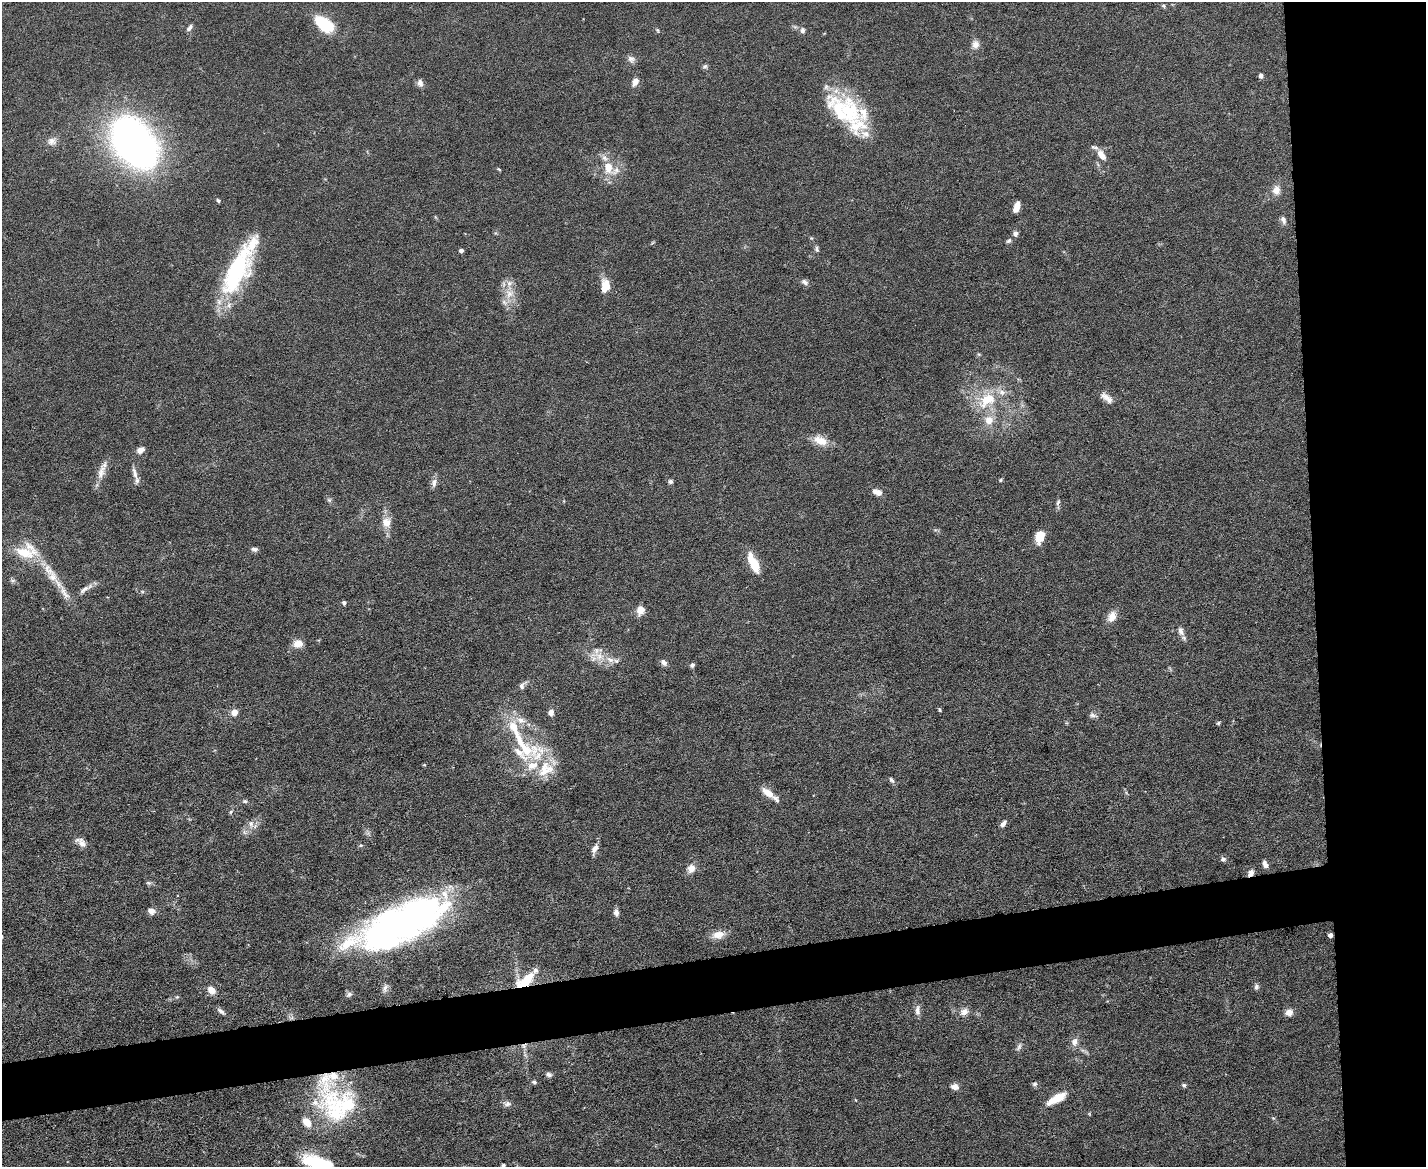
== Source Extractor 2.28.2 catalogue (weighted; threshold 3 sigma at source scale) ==
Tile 6 of 3 x 4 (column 3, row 2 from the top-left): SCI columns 2978-4401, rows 2331-3495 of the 4641 x 4660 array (HDU 1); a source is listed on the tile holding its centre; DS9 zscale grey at full resolution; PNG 1428 x 1169 px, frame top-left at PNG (2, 2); no overlay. Shown black and unused: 12% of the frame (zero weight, under 5 of 9 exposures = <1% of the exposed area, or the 3 px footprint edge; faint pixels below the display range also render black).
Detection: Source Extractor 2.28.2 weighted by HDU 2 'WHT'; one run over the whole footprint, this tile lists its part. Background 0.0828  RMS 0.0041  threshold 0.0169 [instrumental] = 3 sigma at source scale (4.09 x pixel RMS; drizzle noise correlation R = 1.36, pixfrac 0.8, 0.05/0.05 arcsec/px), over >= 5 px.
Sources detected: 139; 2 inside a brighter object's white glare — not listed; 26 inside a brighter listed object's ellipse — not listed separately; the other 111 listed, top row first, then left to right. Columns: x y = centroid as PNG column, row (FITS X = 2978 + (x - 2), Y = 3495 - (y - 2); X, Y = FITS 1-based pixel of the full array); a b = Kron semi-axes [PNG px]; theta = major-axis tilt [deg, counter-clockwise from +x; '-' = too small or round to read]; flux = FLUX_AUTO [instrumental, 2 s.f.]
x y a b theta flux
1163 6 7 5 -41 0.65
324 24 19 10 -39 19
189 28 9 5 57 1.1
657 30 6 4 -87 0.46
803 30 8 6 88 1.2
975 44 11 9 -82 2.3
631 59 10 8 -40 1.7
705 66 7 5 30 0.76
1261 76 5 5 - 1.1
635 82 9 6 70 2.5
420 83 10 7 -78 1.6
849 112 42 29 -82 27
52 141 12 11 - 2.6
135 143 63 41 -51 160
1102 155 12 7 -54 3.9
608 167 16 10 -86 6.3
499 169 6 3 -24 0.39
1276 190 12 10 -87 2.9
218 200 5 4 - 0.63
1017 207 10 5 71 3.9
1283 220 10 6 -74 1.5
1015 234 7 6 - 1.3
1009 241 7 5 22 0.83
817 249 8 5 -83 0.89
461 250 5 4 - 0.91
236 271 57 22 63 47
805 282 9 6 -33 1.4
605 286 15 9 83 6
509 294 14 13 - 5.1
1105 396 14 9 -28 2.2
987 400 30 19 37 14
820 440 20 11 -23 5.3
140 450 8 6 30 2.6
101 472 25 8 77 4
135 473 20 5 -74 2.3
1000 480 5 4 - 0.51
670 481 6 6 - 0.85
434 483 13 7 77 1.9
877 492 12 7 -24 2.5
329 500 6 5 - 0.81
1058 502 9 4 63 0.84
386 523 11 10 - 4
1040 537 12 8 74 6.6
254 549 9 5 -9 1.2
26 553 35 15 -6 11
751 560 20 10 -74 5.7
48 570 24 12 -51 6.6
12 580 9 4 0 0.76
84 589 17 6 34 2.3
142 591 6 3 -19 0.49
64 593 27 8 -59 4.6
344 603 5 4 - 0.78
640 610 11 8 76 3.4
1112 616 15 10 62 3.5
1181 631 13 7 -69 2.2
298 644 11 9 2 3.4
599 656 30 13 -12 7.1
664 662 8 6 -55 1.5
692 665 6 5 - 0.95
522 685 14 6 50 1.5
940 710 6 4 -74 0.47
234 712 5 5 - 3.9
551 713 7 6 - 2
1093 715 11 6 -13 1.1
1218 723 5 4 - 0.48
514 728 30 12 -63 10
538 756 38 23 84 19
891 780 8 5 -51 0.93
768 793 15 7 -37 4.5
245 801 6 5 - 0.69
231 812 6 4 59 0.53
251 824 11 6 -75 1.8
1003 824 9 5 52 1.5
244 832 7 4 -71 0.86
81 842 16 8 -41 2.6
595 849 14 6 64 2.1
1223 859 6 6 - 1.1
1265 864 9 5 -66 1.7
691 868 11 10 - 2.8
1251 873 9 7 51 1.7
148 883 7 5 -19 0.75
151 911 8 6 -40 2.3
616 912 9 6 -89 1.6
424 913 55 28 46 91
718 935 17 10 11 4
1330 935 4 4 - 1.9
349 942 55 19 27 18
525 980 27 11 34 9.9
1256 987 7 5 78 0.94
385 988 12 6 72 1.5
211 990 9 7 -40 3.7
349 994 8 6 39 0.99
177 997 5 5 - 0.52
917 1010 14 6 89 2
221 1011 12 5 -37 1.4
964 1012 11 9 28 2.5
1289 1012 7 7 - 2.9
1075 1042 11 9 68 2.4
523 1046 8 6 -22 1.3
1019 1047 12 5 59 1.2
549 1075 7 5 -3 1.1
534 1082 5 4 - 0.94
1035 1084 7 5 1 0.86
1184 1085 6 5 - 0.68
955 1087 10 8 -9 1.8
1057 1098 23 8 29 6.5
507 1104 11 7 -4 1.4
339 1105 62 39 -43 46
1273 1118 5 4 - 0.42
318 1163 34 13 -19 25
503 1165 4 4 - 0.71
Overlapping masked pixels (flux is a lower limit): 5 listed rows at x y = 1251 873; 1330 935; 525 980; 523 1046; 339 1105
Isophote crosses this tile's border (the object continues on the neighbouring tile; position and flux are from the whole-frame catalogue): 2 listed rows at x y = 318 1163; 503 1165